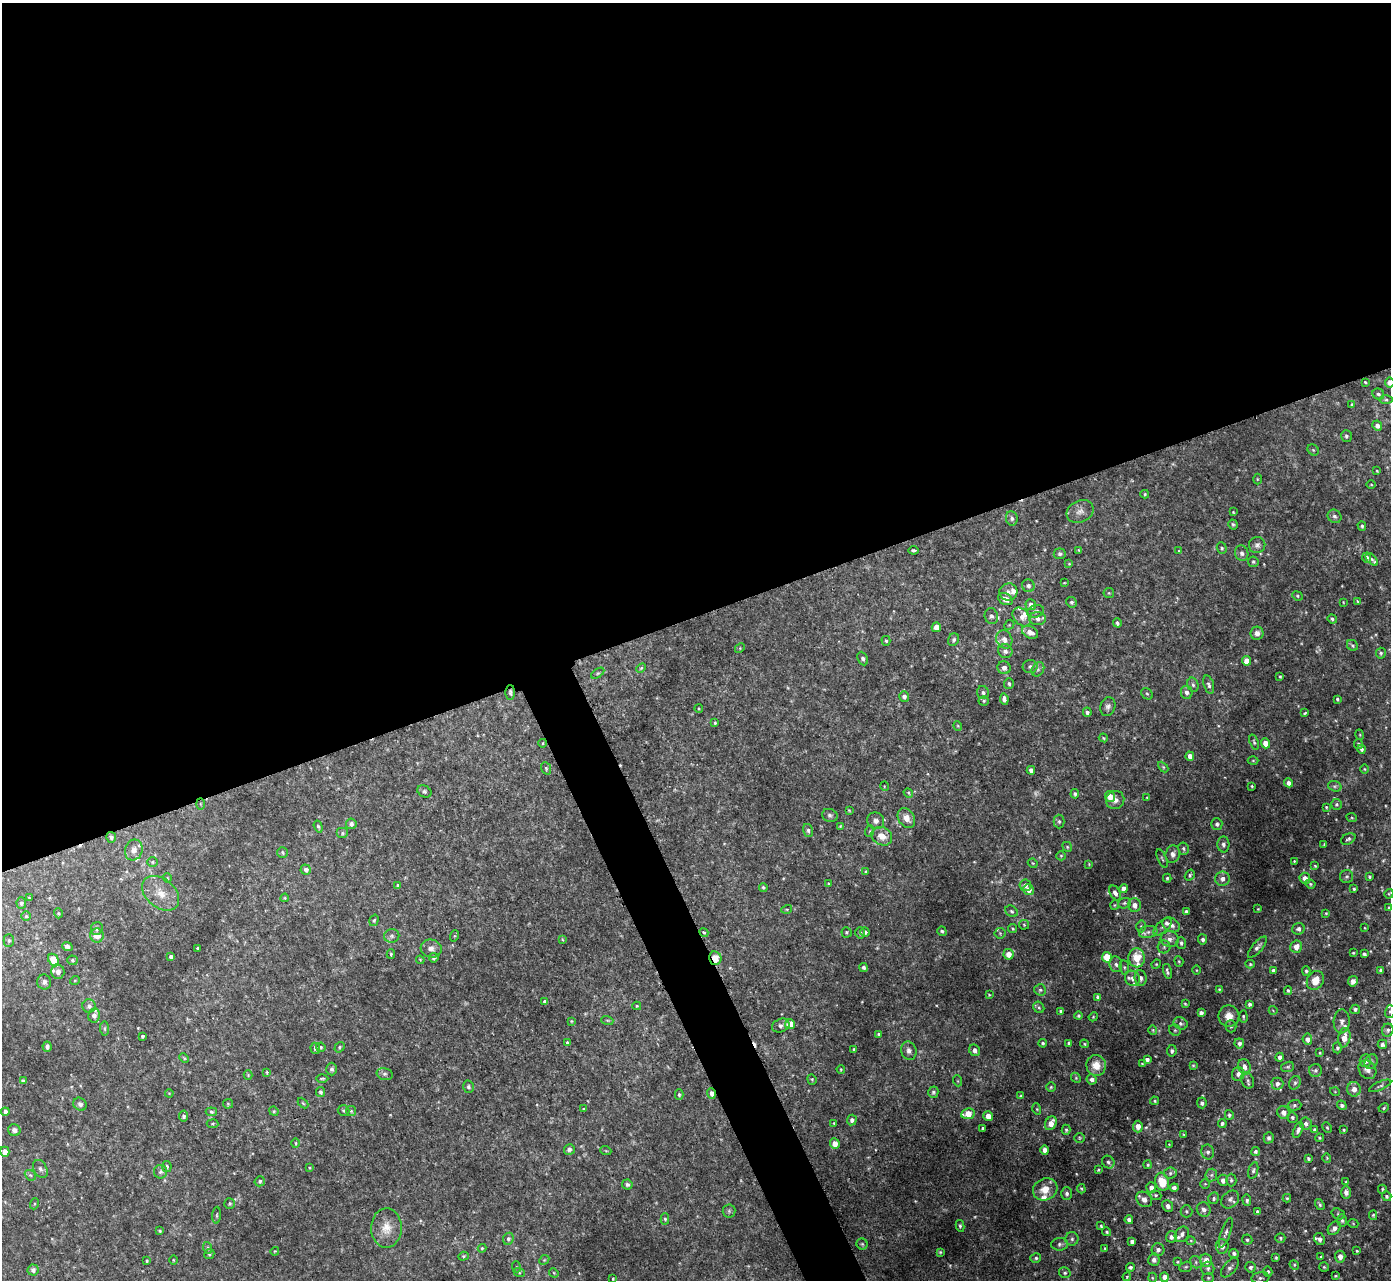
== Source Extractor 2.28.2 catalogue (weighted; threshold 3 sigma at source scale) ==
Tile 2 of 4 x 4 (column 2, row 1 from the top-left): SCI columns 1459-2847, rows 3989-5266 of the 5691 x 5723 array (HDU 1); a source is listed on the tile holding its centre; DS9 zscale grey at full resolution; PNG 1393 x 1282 px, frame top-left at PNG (2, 3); each listed source drawn as its Kron ellipse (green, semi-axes under 4 px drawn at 4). Shown black and unused: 50% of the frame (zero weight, under 2 of 3 exposures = <1% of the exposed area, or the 3 px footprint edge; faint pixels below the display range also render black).
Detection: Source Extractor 2.28.2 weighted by HDU 2 'WHT'; one run over the whole footprint, this tile lists its part. Background 0.0367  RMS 0.008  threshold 0.0362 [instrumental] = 3 sigma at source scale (4.5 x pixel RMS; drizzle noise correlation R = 1.50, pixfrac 1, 0.05/0.05 arcsec/px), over >= 5 px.
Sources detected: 511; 9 too faint to see at this stretch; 2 cosmic-ray / hot-pixel residue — neither listed nor drawn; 22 inside a brighter listed object's ellipse — not listed separately; the other 478 listed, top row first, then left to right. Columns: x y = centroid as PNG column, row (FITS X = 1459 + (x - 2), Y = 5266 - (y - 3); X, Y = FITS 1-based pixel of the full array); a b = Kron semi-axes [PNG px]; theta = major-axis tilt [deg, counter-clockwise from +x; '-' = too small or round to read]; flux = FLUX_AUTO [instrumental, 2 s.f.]
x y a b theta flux
1365 382 3 3 - 0.9
1390 382 5 4 - 4.4
1378 394 6 5 - 1.8
1386 400 7 3 0 1.1
1352 404 4 3 - 0.93
1377 426 5 4 - 3.6
1346 436 6 5 - 1.7
1313 450 6 5 - 1.1
1377 471 3 2 - 0.67
1257 479 5 3 - 0.77
1371 485 4 3 - 0.64
1145 494 4 3 - 1
1080 511 14 11 26 5.7
1233 512 3 3 - 0.73
1335 516 7 6 - 2.2
1012 518 7 6 - 2.3
1233 524 5 4 - 1.3
1362 526 5 4 - 1.5
1257 545 8 8 - 2.8
1222 548 6 5 - 1.5
914 550 5 3 - 1.4
1079 550 4 3 - 0.67
1179 551 4 3 - 0.66
1242 553 8 6 -72 2.4
1060 554 6 5 - 1.9
1367 558 5 4 - 2.2
1372 559 7 4 -46 1.5
1253 562 5 5 - 1.3
1069 564 4 4 - 0.89
1064 583 3 2 - 0.61
1028 586 6 6 - 2.7
1008 592 9 8 - 4.2
1109 593 5 5 - 1.1
1297 596 5 4 - 1.1
1005 599 8 5 -28 6.2
1357 601 4 3 - 0.7
1072 602 5 5 - 1.9
1343 602 3 2 - 0.51
1031 605 5 5 - 4.5
1035 611 9 6 18 2.7
991 616 8 6 -75 2.5
1022 617 10 7 -47 5.2
1038 619 8 6 -2 4.2
1332 619 4 4 - 1.4
1117 623 4 3 - 1.6
1009 625 6 4 44 1.1
936 627 5 4 - 7.9
1030 632 8 5 -26 5.9
1257 633 6 6 - 3.9
1004 639 9 8 - 5.4
954 640 6 5 - 1.9
886 641 5 4 - 1.2
1352 645 6 5 - 1.3
740 648 5 4 - 0.99
1005 651 7 7 - 2.8
1381 653 5 5 - 1.4
863 658 7 5 -66 2
1246 661 5 4 - 6.6
1030 667 7 6 - 2.1
641 668 5 4 - 1.1
1004 668 6 6 - 3.9
1038 669 7 5 55 1.9
598 673 7 4 35 1.2
1280 676 3 2 - 0.9
1009 684 5 5 - 1.7
1193 685 7 5 -73 1.9
1209 685 9 5 -72 2.4
1187 692 6 5 - 3.1
510 693 7 5 90 1.8
983 693 6 6 - 2.1
1147 694 6 5 - 1.3
904 696 5 5 - 2.9
1004 699 6 4 -83 3
1337 699 3 3 - 1.1
984 701 5 4 - 1.1
1108 707 9 7 72 3
699 708 4 3 - 0.76
1087 712 4 4 - 2.2
1305 713 4 2 - 0.87
715 723 4 3 - 0.93
958 726 5 3 - 0.65
1360 735 5 3 - 0.68
1103 738 5 3 - 0.88
1254 742 8 4 -71 1.5
543 743 4 3 - 0.64
1266 743 5 4 - 9.2
1358 744 5 4 - 1.6
1361 749 4 4 - 1.7
1190 756 4 4 - 5.9
1253 761 5 3 - 0.82
1163 767 6 4 -45 1
546 768 6 4 -69 1.3
1365 769 5 3 - 0.73
1031 770 4 4 - 2.9
1289 783 4 4 - 3.6
884 786 5 3 - 0.61
1252 786 3 2 - 0.82
1335 786 7 5 -18 1.5
424 791 7 5 -31 1.7
908 793 5 4 - 0.93
1075 794 4 4 - 1.8
1110 796 5 5 - 9.3
1147 798 3 3 - 0.65
1115 800 9 9 - 4.3
200 804 5 3 - 0.85
1336 804 5 5 - 1.5
1326 807 3 3 - 0.82
849 810 4 4 - 0.73
830 815 8 6 -18 2.2
906 818 10 8 -57 7.2
1352 818 5 3 - 0.91
876 821 9 8 - 3.8
1059 821 7 5 -88 1.6
351 824 5 5 - 2.8
1217 824 6 5 - 2.1
318 826 6 4 -71 1.3
840 826 4 3 - 0.62
808 830 7 5 -74 2
870 831 6 3 71 0.96
342 833 6 5 - 1.3
882 836 11 9 -27 8.8
111 837 5 5 - 2.2
1348 839 7 5 29 1.9
1223 844 8 6 -86 2.7
1324 844 3 3 - 0.74
1067 847 5 4 - 1.2
1183 849 6 5 - 1.7
134 850 10 8 70 4.8
282 852 5 5 - 1.3
1173 854 9 7 76 3.8
1061 856 5 4 - 1
1162 859 10 3 -66 1.1
1294 861 3 3 - 0.65
152 862 5 5 - 1.5
1033 863 5 4 - 0.93
1089 864 4 4 - 0.67
1315 866 4 4 - 0.97
306 870 5 5 - 2.9
866 872 3 3 - 0.99
1190 875 6 4 56 1.3
1347 877 6 6 - 1.7
1369 877 3 3 - 1.1
167 878 5 4 - 0.85
1167 878 4 4 - 1.3
1305 878 5 5 - 5.1
1222 879 7 7 - 4.4
829 884 3 3 - 1.1
1310 884 5 4 - 1.1
398 885 4 4 - 1.7
1025 885 6 6 - 2.7
763 887 4 3 - 1.4
1124 888 4 4 - 4.9
1354 889 4 3 - 1.2
1029 890 5 5 - 6.2
161 893 21 14 -40 14
1115 893 8 5 -61 3.2
1389 894 5 4 - 0.91
29 898 3 2 - 0.65
285 898 4 3 - 0.93
21 903 5 5 - 1.9
1124 903 6 5 - 1.5
1115 905 5 4 - 0.85
1135 905 7 6 - 4.5
1389 908 3 3 - 0.94
787 909 5 3 - 0.82
1258 909 3 3 - 0.63
1011 911 7 5 -33 1.4
1186 911 3 3 - 1.6
58 913 5 3 - 0.74
1326 913 4 3 - 0.79
26 916 5 5 - 1.1
374 920 6 4 71 1.3
1024 925 5 5 - 0.96
1171 925 9 6 -31 4.4
1141 926 6 5 - 1.3
1163 927 11 5 41 3.5
1365 928 4 2 - 0.57
97 929 6 6 - 1.8
1013 929 5 4 - 1
1298 929 6 6 - 2.5
942 931 5 4 - 1.2
704 932 5 4 - 1.1
846 932 5 5 - 1.3
865 932 5 4 - 2.1
1148 932 9 6 11 3.2
860 933 5 4 - 1.4
1000 933 5 5 - 1.2
97 935 7 6 - 8.9
392 936 7 7 - 2.3
454 936 6 4 70 0.89
562 939 4 3 - 0.76
1170 939 9 8 - 4.7
1203 939 5 4 - 2.4
9 940 6 5 - 1.4
1181 943 6 5 - 2.1
67 946 5 4 - 2.2
1164 947 6 6 - 1.9
1257 947 13 5 50 3
1296 947 6 6 - 7.1
198 948 3 3 - 1.1
431 949 10 9 - 4.5
1353 953 3 2 - 0.76
391 954 5 4 - 1.2
1008 954 5 5 - 7.6
1364 954 4 3 - 1.9
171 957 4 4 - 2.3
1107 957 5 5 - 23
434 958 5 5 - 2.4
715 958 7 6 - 12
1137 958 9 8 - 13
53 960 6 5 - 20
72 960 5 4 - 1.3
420 960 4 3 - 0.81
1179 961 5 4 - 1
1116 964 8 6 -81 2.8
1156 964 5 4 - 0.84
1250 964 4 4 - 1
1124 967 7 4 -83 1.4
864 968 4 4 - 2.1
1196 970 4 3 - 0.65
1273 970 4 3 - 1.6
1381 970 4 3 - 1.5
1167 971 8 4 -76 2
1306 971 5 4 - 1.2
58 972 7 6 - 4.1
1132 978 8 7 - 3.8
1140 978 8 6 -85 3.5
75 980 5 3 - 0.67
1315 981 10 8 60 10
1353 981 5 4 - 4.2
44 982 7 7 - 2.7
1219 989 4 3 - 0.85
1040 990 6 5 - 1.7
1288 990 4 3 - 1.2
989 995 3 2 - 0.65
1098 997 4 3 - 1.9
545 1002 4 4 - 2.1
1185 1004 4 3 - 0.86
1249 1004 4 3 - 2
89 1006 7 6 - 3.2
637 1006 4 4 - 0.96
1039 1007 6 5 - 1.5
1355 1009 5 4 - 2
1273 1010 4 3 - 0.58
1061 1011 4 4 - 1.9
1390 1012 6 5 - 1.6
1201 1013 4 4 - 2.7
94 1015 7 6 - 3.5
1079 1016 4 4 - 1.3
1229 1016 10 10 - 7.9
1093 1017 5 3 - 0.78
1243 1017 6 3 -86 1.1
607 1020 6 4 -18 1.1
571 1021 3 3 - 0.69
1342 1021 12 8 87 3.5
1181 1023 7 6 - 2.4
790 1024 5 5 - 13
781 1025 9 6 22 2.7
1231 1026 6 5 - 1.6
104 1028 7 4 -84 1.3
1153 1030 5 4 - 0.95
1175 1030 6 5 - 1.5
1388 1030 6 6 - 1.8
878 1034 3 3 - 1
142 1036 3 3 - 1.3
1344 1038 9 6 81 8.4
1307 1039 5 5 - 4
567 1043 4 3 - 1.8
1043 1043 4 4 - 1.2
1069 1043 4 3 - 2.1
1239 1043 5 5 - 2.7
1084 1044 4 3 - 1
1382 1044 4 4 - 2.4
47 1047 5 4 - 2.8
321 1047 5 4 - 1.2
340 1047 6 4 56 1.2
315 1048 5 5 - 2.7
1337 1048 5 4 - 1.5
854 1049 4 3 - 1.2
975 1050 6 5 - 3.7
909 1051 9 7 -75 3.6
1172 1051 6 5 - 2.1
1320 1053 4 3 - 0.8
1280 1057 4 4 - 3.7
184 1058 5 3 - 0.89
1147 1060 4 4 - 2.5
1365 1061 6 5 - 5.1
1371 1062 7 6 - 2.4
1142 1064 4 4 - 0.82
1096 1065 10 10 - 11
1193 1065 4 3 - 0.9
1244 1067 8 6 -74 4.2
1288 1067 6 5 - 1.3
332 1069 6 5 - 1.9
841 1069 4 3 - 0.87
1315 1070 6 6 - 2
1367 1070 10 8 -54 4.7
267 1072 4 3 - 0.83
385 1074 8 6 -13 2
1238 1074 7 6 - 3
248 1075 4 4 - 0.86
1076 1078 5 4 - 1
322 1079 6 4 0 1.3
812 1079 5 4 - 1
1092 1079 5 5 - 3.3
1248 1080 8 6 -69 1.9
23 1081 4 4 - 2.6
958 1081 5 3 - 0.75
1295 1083 7 5 68 1.7
1277 1084 6 6 - 2.6
1380 1086 12 4 23 1.9
468 1087 6 5 - 1.7
1051 1087 5 4 - 1.1
1354 1089 7 7 - 5.6
320 1092 5 4 - 1.8
933 1092 6 5 - 1.8
1335 1092 5 3 - 0.65
169 1093 4 3 - 0.64
711 1093 5 4 - 3.8
679 1095 5 4 - 1.4
1021 1096 4 3 - 0.92
1154 1101 4 4 - 1
303 1103 6 3 -45 0.97
1202 1103 5 5 - 2
80 1104 7 6 - 2.8
228 1104 5 5 - 0.98
1294 1105 7 5 2 1.6
1342 1105 5 4 - 2.2
1384 1108 5 4 - 1.1
583 1109 3 3 - 0.82
1037 1109 5 3 - 0.81
344 1110 6 5 - 1.3
274 1111 5 4 - 1
351 1111 5 5 - 1.2
5 1112 4 4 - 2.8
211 1112 6 4 -6 1.2
1283 1112 6 6 - 4.6
968 1114 7 5 7 13
1229 1115 5 4 - 1.5
183 1116 5 4 - 1.7
988 1116 5 4 - 7.5
1292 1117 5 5 - 1.6
852 1120 5 5 - 2.8
834 1123 3 3 - 0.66
1051 1123 7 5 64 7.7
1222 1123 4 4 - 1.6
213 1124 6 4 -5 0.93
1306 1124 6 5 - 2.5
1138 1126 6 5 - 5.9
983 1128 3 3 - 1.5
1327 1128 5 4 - 1
14 1130 6 6 - 3.2
1066 1130 5 4 - 1.3
1298 1130 8 4 67 2.6
1315 1130 4 3 - 1.9
1344 1130 3 2 - 0.84
1184 1135 4 3 - 0.78
1079 1138 5 4 - 0.97
1269 1138 6 5 - 2.1
1319 1138 4 4 - 1.1
296 1143 5 3 - 0.88
835 1144 5 5 - 6.6
1169 1144 3 2 - 0.52
569 1150 5 5 - 2.2
1045 1150 4 4 - 3.9
606 1151 5 3 - 0.8
1256 1151 5 4 - 1.5
5 1152 5 4 - 7.1
1208 1152 7 6 - 2.6
1327 1158 5 4 - 0.89
1308 1159 4 3 - 1.6
1108 1162 7 6 - 2.3
1148 1165 4 4 - 1.2
167 1167 5 4 - 1.6
309 1168 3 3 - 0.72
40 1169 10 6 -63 2.7
1098 1170 4 3 - 0.83
1253 1170 8 4 75 1.8
161 1172 7 6 - 2.2
1170 1173 6 5 - 1.8
30 1175 6 4 -42 1.7
1211 1175 6 6 - 2.2
1223 1180 5 5 - 4.3
1231 1180 6 5 - 1.5
260 1181 5 5 - 1.6
1162 1182 9 7 -73 15
1346 1182 3 3 - 0.8
627 1184 5 5 - 2.1
1205 1184 5 5 - 1
1151 1188 5 5 - 3.5
1174 1188 4 4 - 2.2
1045 1189 12 10 28 11
1081 1189 5 3 - 0.99
1382 1189 4 3 - 1
1346 1193 6 5 - 3.3
1067 1194 6 5 - 2
1156 1195 6 4 -20 1.2
1387 1196 5 4 - 1.6
1214 1198 6 5 - 1.7
1287 1198 4 4 - 1
1144 1199 9 7 -43 3.8
1230 1199 10 8 44 3.7
1247 1200 6 4 -81 2.2
230 1203 5 5 - 1.4
34 1204 5 3 - 0.87
1320 1204 6 4 -55 1.5
1168 1206 6 5 - 3.1
1204 1209 7 6 - 3.5
729 1211 6 6 - 1.8
1186 1211 6 6 - 1.6
1258 1212 4 3 - 2.3
1338 1214 7 5 -20 1.3
217 1215 8 3 86 1
1373 1215 5 4 - 1.1
665 1219 5 4 - 1.2
1129 1220 4 4 - 2.5
1342 1221 6 5 - 1.6
1353 1223 5 3 - 0.72
960 1226 6 4 -80 1.3
1101 1226 4 4 - 1
386 1228 20 15 89 13
1334 1228 7 5 49 3.4
160 1231 3 3 - 1
1107 1232 4 4 - 1.2
1226 1233 16 5 70 3.1
1182 1234 8 6 57 3.4
1171 1237 5 5 - 2.8
1280 1238 5 5 - 1.2
508 1239 6 5 - 1.8
1072 1239 6 6 - 2.1
1320 1239 6 5 - 2.8
1247 1240 5 5 - 1.4
1132 1241 4 4 - 2.2
1191 1241 4 4 - 0.92
862 1244 5 5 - 1.3
1060 1244 8 6 4 2.3
1222 1246 7 6 - 3.8
208 1248 6 3 -71 1.1
482 1248 4 4 - 0.85
1105 1248 3 2 - 0.8
1158 1250 6 6 - 2.8
275 1251 4 3 - 0.69
1357 1251 3 3 - 0.89
940 1252 4 4 - 0.93
1234 1253 5 4 - 2.1
209 1254 5 4 - 1.2
463 1256 5 4 - 1.1
1321 1257 4 3 - 1.1
1340 1257 6 5 - 5.8
1036 1258 5 4 - 1.5
1276 1258 3 3 - 0.97
173 1260 4 3 - 0.68
544 1260 5 4 - 1.1
1154 1260 6 6 - 3
1206 1260 7 6 - 6.1
147 1261 3 3 - 0.89
1177 1262 3 3 - 0.82
1196 1262 6 5 - 2
1294 1265 5 4 - 1
517 1267 5 3 - 0.68
1130 1267 4 4 - 1.9
1186 1267 6 5 - 1.3
1250 1267 5 5 - 2
1324 1267 5 5 - 1.1
1208 1268 7 6 - 1.9
1230 1268 11 6 51 3.2
33 1270 5 5 - 2.8
519 1272 6 3 -19 0.95
1268 1272 5 4 - 1.4
554 1273 5 4 - 0.84
1065 1273 6 5 - 1.4
1336 1276 3 2 - 0.75
1127 1277 4 3 - 0.83
1164 1277 5 4 - 5.6
1152 1278 5 3 - 0.75
1208 1278 6 5 - 1.2
1260 1278 9 5 7 2.1
613 1279 4 3 - 0.76
Overlapping masked pixels (flux is a lower limit): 3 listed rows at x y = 510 693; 715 958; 711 1093
Isophote crosses this tile's border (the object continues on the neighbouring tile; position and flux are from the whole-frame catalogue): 4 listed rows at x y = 1390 382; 1390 1012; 1388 1030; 1380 1086